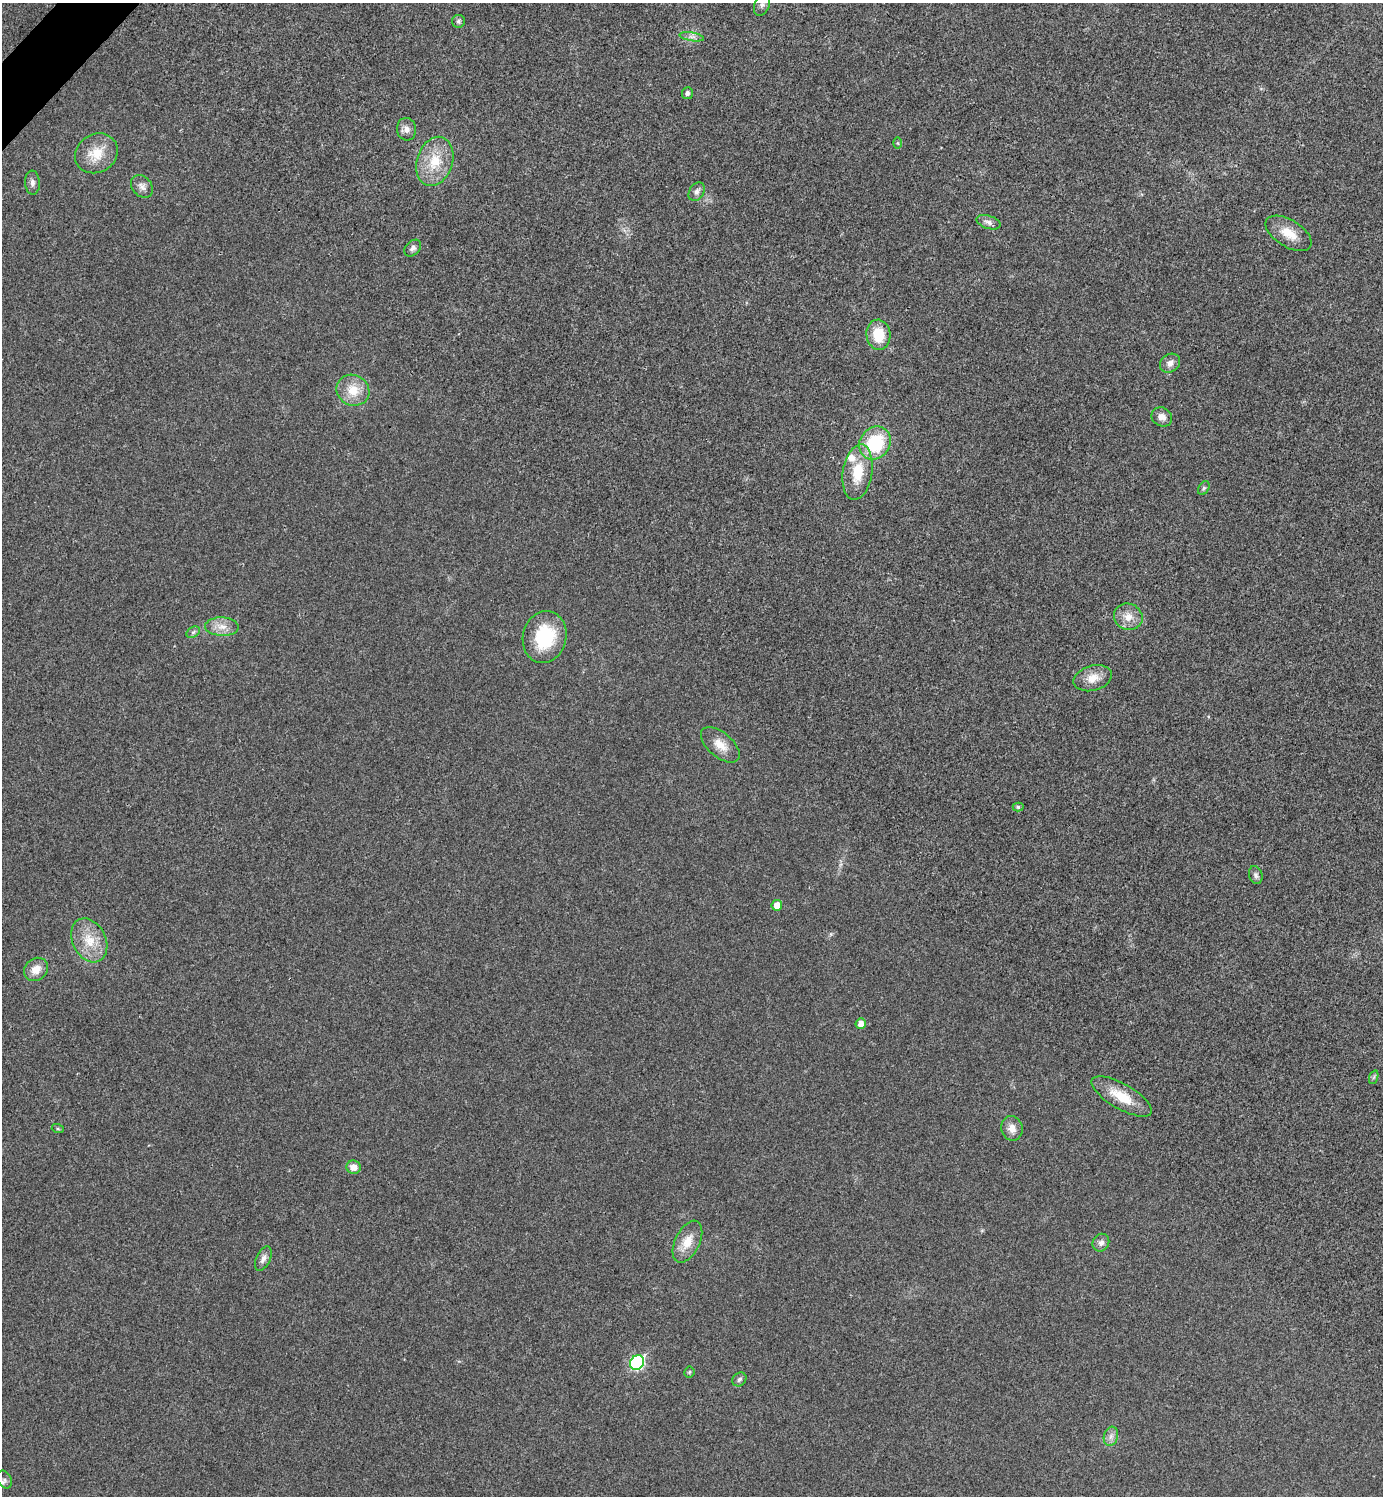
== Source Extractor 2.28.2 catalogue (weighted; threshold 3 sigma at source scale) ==
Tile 11 of 4 x 4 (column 3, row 3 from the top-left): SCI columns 2922-4302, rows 1501-2994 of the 5984 x 5984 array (HDU 1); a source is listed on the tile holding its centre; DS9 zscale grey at full resolution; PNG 1385 x 1498 px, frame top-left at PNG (2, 3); each listed source drawn as its Kron ellipse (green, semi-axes under 4 px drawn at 4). Shown black and unused: <1% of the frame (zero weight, under 3 of 4 exposures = <1% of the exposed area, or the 3 px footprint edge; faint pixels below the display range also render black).
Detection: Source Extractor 2.28.2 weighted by HDU 2 'WHT'; one run over the whole footprint, this tile lists its part. Background 0.0199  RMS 0.0054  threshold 0.0245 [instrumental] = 3 sigma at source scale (4.5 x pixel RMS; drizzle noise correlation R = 1.50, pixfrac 1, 0.05/0.05 arcsec/px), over >= 5 px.
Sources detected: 47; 1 inside a brighter listed object's ellipse — not listed separately; the other 46 listed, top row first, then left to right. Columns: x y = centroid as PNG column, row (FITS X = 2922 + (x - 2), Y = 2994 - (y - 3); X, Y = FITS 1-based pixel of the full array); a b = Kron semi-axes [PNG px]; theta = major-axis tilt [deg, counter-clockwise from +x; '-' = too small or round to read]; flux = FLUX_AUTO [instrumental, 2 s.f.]
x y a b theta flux
762 5 12 7 67 2.5
458 21 6 6 - 1.3
692 37 13 3 -10 1.8
687 93 6 5 - 1.6
406 129 11 9 -82 3.4
898 143 6 4 -89 0.64
96 153 22 19 32 13
435 161 25 17 72 17
32 183 12 7 -87 2.3
142 186 12 9 -48 3.1
697 192 10 7 57 2.3
988 222 12 6 -19 2.4
1289 233 26 13 -31 10
413 248 10 6 44 1.8
878 335 15 12 -85 14
1170 363 11 9 36 3.4
353 390 17 15 -29 11
1162 417 10 9 - 3.4
875 443 17 15 53 32
857 472 28 14 81 16
1204 488 7 5 60 1
1128 617 14 13 - 6.6
222 627 17 9 -2 5.5
193 632 7 5 32 1.2
545 637 26 21 76 30
1093 678 20 12 15 7.5
720 745 23 12 -41 7.8
1018 807 5 4 - 1
1256 875 9 6 -72 1.6
777 905 5 5 - 4.7
89 940 23 16 -63 13
36 969 13 10 41 6.3
861 1024 5 5 - 3.2
1374 1077 7 4 71 1
1122 1096 34 12 -30 15
1012 1128 12 10 -78 4.8
58 1129 6 4 -18 0.69
354 1167 7 6 - 4.8
687 1242 22 12 64 9
1101 1243 9 8 - 2.5
263 1259 13 7 65 2.6
637 1362 8 6 50 69
689 1372 5 5 - 0.75
739 1379 7 6 - 1.4
1111 1436 10 7 74 2.6
4 1479 9 6 -62 1.9
Isophote crosses this tile's border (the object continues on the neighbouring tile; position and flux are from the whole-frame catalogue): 2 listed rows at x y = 762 5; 4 1479